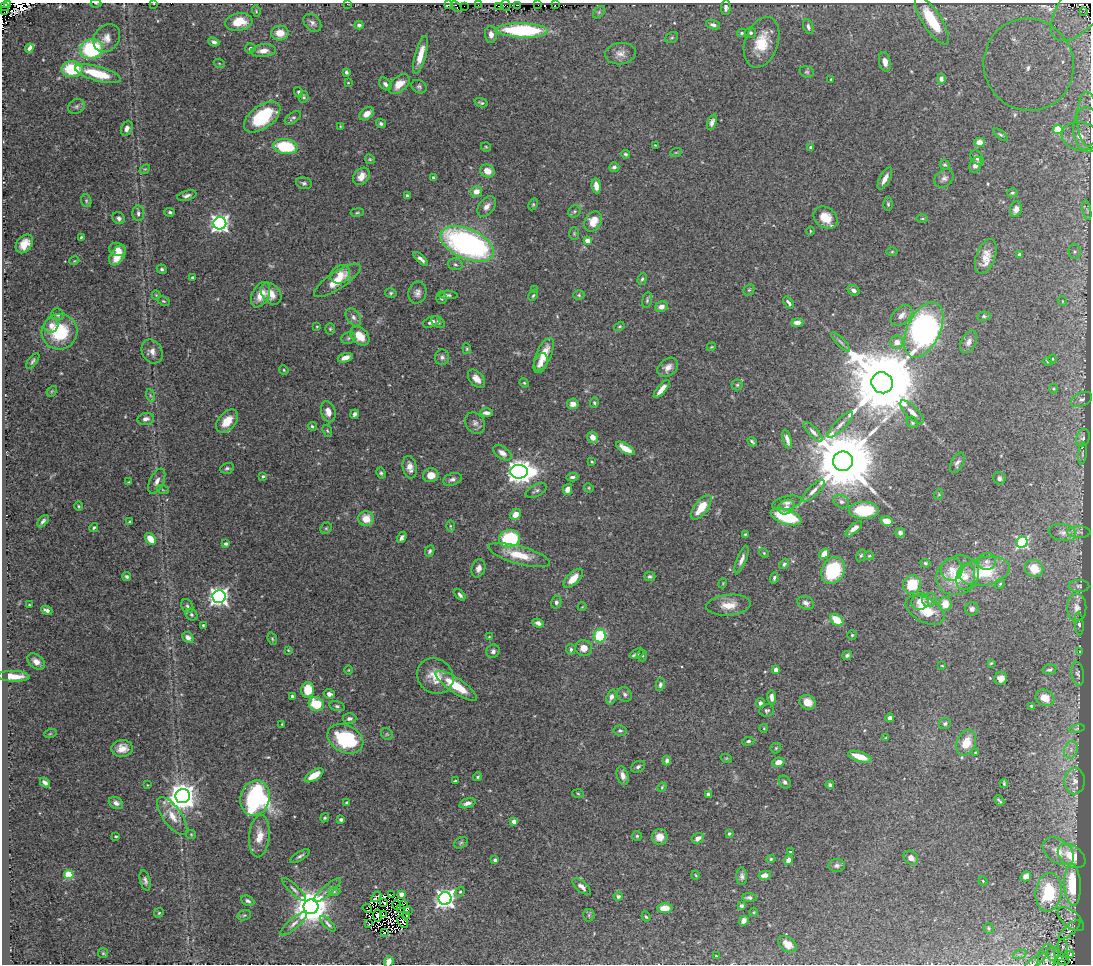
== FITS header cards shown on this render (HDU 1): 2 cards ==
NAXIS1  =                 1089
NAXIS2  =                  962

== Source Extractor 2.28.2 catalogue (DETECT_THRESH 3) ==
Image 1089 x 962 px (HDU 1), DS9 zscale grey, 1 PNG px = 1 image px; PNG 1093 x 966 px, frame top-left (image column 1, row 962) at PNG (2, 3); each listed source drawn as its Kron ellipse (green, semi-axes under 4 px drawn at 4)
Background 0.444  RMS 0.014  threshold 0.0412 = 3 sigma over >= 5 px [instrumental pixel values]
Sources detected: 471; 16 with non-positive FLUX_AUTO (blend fragments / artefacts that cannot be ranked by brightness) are neither listed nor drawn; the other 455 listed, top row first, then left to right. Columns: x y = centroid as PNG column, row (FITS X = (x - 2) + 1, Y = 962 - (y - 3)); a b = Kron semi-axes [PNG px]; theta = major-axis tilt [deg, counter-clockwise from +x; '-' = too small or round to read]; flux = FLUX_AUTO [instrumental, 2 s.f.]
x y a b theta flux
8 3 3 2 - 66
96 3 5 3 - 0.8
154 3 3 2 - 0.63
347 4 2 2 - 31
448 5 3 2 - 4.5
478 5 2 2 - 1.7
506 5 5 2 - 10
517 5 3 2 - 30
538 5 2 2 - 1.1
555 5 3 2 - 2.6
1082 5 43 21 52 58
5 6 3 2 - 24
456 6 6 4 -42 110
464 6 2 2 - 9.6
498 6 3 2 - 2.1
726 7 8 4 88 3.5
4 11 3 2 - 80
256 11 5 3 - 0.97
599 12 7 4 45 2
1083 12 4 3 - 36
932 20 28 9 -57 43
239 22 14 8 9 19
312 23 10 7 -46 3.8
359 25 4 4 - 2.9
713 25 7 4 -18 3.3
808 27 8 5 -70 2.9
522 30 26 7 -2 100
280 33 9 7 5 13
741 33 4 3 - 1.4
751 33 5 5 - 2.1
491 35 8 6 -86 5.1
107 38 15 12 51 9
672 38 7 5 32 1.4
214 42 5 4 - 2.4
762 42 26 16 70 28
29 48 4 2 - 1.4
250 48 5 5 - 2.3
92 49 11 10 - 80
263 51 12 6 6 7.3
620 54 15 11 6 7.5
421 55 19 5 75 13
885 62 10 6 -78 5.2
219 63 5 3 - 0.91
1029 65 46 45 - 170
72 69 11 8 -3 21
346 72 4 3 - 2
807 72 7 5 -14 1.7
98 74 23 7 -15 35
831 79 3 2 - 0.9
941 79 5 4 - 2.8
348 83 3 2 - 0.65
385 84 7 5 -47 2.8
399 84 12 7 39 10
419 87 8 6 -27 2.3
299 92 5 4 - 1.7
304 97 6 4 85 1.7
481 103 7 3 -17 1.5
76 106 9 7 27 3
367 114 8 5 37 6.4
262 117 21 11 36 61
293 118 9 5 35 2.3
1088 119 27 10 -88 10
712 122 8 4 72 3.6
381 123 5 4 - 2
341 126 3 3 - 0.79
127 128 7 5 66 4.6
1058 130 5 4 - 36
1088 130 23 14 -85 17
1001 135 8 3 -39 1.6
1081 136 19 14 -10 22
979 142 5 5 - 7.6
655 145 4 3 - 0.68
285 146 12 7 -8 48
486 147 5 4 - 1.2
811 148 4 3 - 5.2
676 152 6 3 19 0.89
625 154 4 3 - 1.5
977 158 8 5 -55 3.9
370 159 5 4 - 1.2
945 165 5 4 - 1.7
975 165 8 5 67 5.6
614 167 5 4 - 3
145 169 6 4 41 1.3
487 171 7 6 - 10
361 176 9 7 50 8.1
433 177 3 3 - 1
944 178 10 8 37 4
885 179 12 5 62 6.6
304 183 8 5 -12 2.3
596 186 7 4 -84 7.2
476 192 6 5 - 7.5
1012 193 5 4 - 1.4
407 195 3 3 - 1.5
187 196 10 5 15 3.1
86 201 7 5 -71 1.5
533 204 6 4 63 1.2
888 204 6 4 -89 1.5
487 207 12 7 53 5.6
1016 209 8 6 73 4.6
1087 210 10 3 -80 1.6
574 211 7 5 45 1.9
170 212 5 4 - 1.9
357 212 6 3 9 1.2
138 213 8 6 87 3.2
119 218 6 5 - 2.7
825 218 13 10 -36 17
922 219 6 4 1 1.2
593 221 11 8 58 15
220 223 6 6 - 450
810 231 5 3 - 0.87
574 233 6 5 - 1.4
81 237 4 2 - 1.2
587 241 4 4 - 14
24 244 10 7 52 11
467 244 28 15 -24 260
117 249 8 6 -12 5.4
892 252 6 4 2 1
1075 252 7 6 - 2.5
1019 254 3 3 - 2.8
117 255 11 6 58 14
986 256 18 9 69 12
421 259 9 4 -42 3.7
74 261 5 3 - 0.81
455 264 7 5 -16 2.4
162 269 5 4 - 1.8
340 274 10 8 33 9.8
192 277 3 3 - 1.2
642 279 6 4 73 1.7
337 280 27 8 33 23
535 290 4 4 - 0.94
749 290 6 5 - 1.3
854 290 6 5 - 3.3
391 293 6 4 -12 1.5
417 293 11 9 74 4.6
271 294 12 9 -50 10
156 295 4 4 - 1
261 295 13 8 62 13
447 295 10 4 -3 2.4
579 295 5 4 - 1.3
533 296 5 3 - 1.2
441 298 5 5 - 1.6
647 300 8 4 77 1.9
163 301 6 4 -26 1.3
1062 301 5 3 - 0.77
789 302 7 3 -53 2.3
661 307 6 5 - 5.5
58 314 6 6 - 2.9
902 315 12 8 42 6.6
984 316 6 4 7 1.7
353 317 10 6 -57 4
432 322 9 5 21 4.4
438 322 7 5 -36 2.7
797 323 6 4 3 5.9
51 325 8 6 58 7.2
317 326 4 3 - 0.66
619 326 6 4 33 1.1
330 329 6 5 - 1.4
924 330 29 16 64 310
59 332 18 17 - 51
360 336 11 7 -44 17
348 338 7 5 23 2.2
841 342 12 4 -45 2.4
897 342 7 6 - 7.1
969 342 12 7 62 5.2
711 347 5 3 - 0.89
467 349 5 3 - 1.1
152 351 12 10 -60 6.8
544 354 17 7 66 18
442 357 8 7 - 3.3
345 358 8 4 18 6.6
1052 359 4 3 - 0.78
33 361 9 4 53 2.1
1047 361 4 2 - 0.79
541 363 10 6 69 5.4
668 367 11 8 40 7.2
284 370 5 4 - 1.1
476 379 11 6 -49 7
524 383 5 4 - 1.1
882 383 11 10 - 16000
737 385 5 5 - 1.5
662 389 11 4 50 8.7
1053 389 5 4 - 1.3
52 391 6 4 46 1.4
150 395 6 4 -71 1.4
1081 399 11 6 23 3.6
594 403 5 4 - 1.4
573 404 6 5 - 6
328 412 11 7 -75 8
912 412 15 6 -44 6.4
486 413 6 4 0 4
355 414 5 3 - 3.1
146 419 8 6 9 5
227 421 14 8 48 16
912 422 6 5 - 1.4
475 423 11 9 -54 4.1
840 425 17 5 45 4.8
312 426 4 4 - 1.6
327 431 6 4 -68 1.3
813 432 13 4 -46 3.9
593 437 6 5 - 8.6
1083 438 9 6 70 2.8
787 439 10 4 -75 4.7
752 442 5 3 - 1.5
625 448 10 4 -32 13
502 453 10 6 -34 6.1
1082 454 11 3 84 1.7
843 461 10 10 - 12000
592 462 3 3 - 0.95
957 463 11 6 63 3.5
410 467 11 7 -79 6.2
227 468 7 5 16 2.4
519 472 9 7 1 1000
381 473 5 4 - 1.7
431 475 8 7 - 11
263 476 3 3 - 1.5
572 477 6 4 5 2.6
999 478 6 6 - 2.4
452 479 9 6 17 3.5
157 481 13 7 64 5.4
129 482 3 3 - 0.86
589 488 5 4 - 1
567 489 5 4 - 7.1
163 490 6 3 -19 1.1
536 491 11 5 26 2.6
813 491 15 5 44 5
939 494 5 3 - 0.99
841 502 8 6 -30 3.4
787 503 15 6 12 4.8
78 506 4 3 - 0.88
701 507 14 6 53 23
786 507 8 6 36 4.2
864 510 15 8 0 48
516 514 6 5 - 10
786 517 16 7 -18 58
366 519 8 7 - 14
43 521 7 4 48 2.4
886 521 6 4 -18 11
129 522 3 3 - 0.99
450 526 6 4 -90 1.2
94 527 5 4 - 1.3
326 528 6 5 - 1.7
854 529 10 4 42 6.3
1079 532 11 5 -1 3.3
900 533 5 4 - 2.6
1062 533 14 8 -12 6.1
745 534 3 3 - 1.2
402 537 6 4 57 2.9
150 539 6 4 -51 15
509 539 10 8 7 68
1022 542 6 5 - 130
226 544 4 3 - 1.9
430 551 6 4 66 1.9
764 553 5 3 - 0.95
824 554 6 4 51 10
519 555 32 9 -15 24
861 555 6 4 61 1.3
869 556 4 3 - 1
741 560 14 5 68 5.1
987 562 9 8 - 4.7
925 563 5 4 - 1.6
784 564 5 4 - 2
478 568 9 6 73 4.3
1034 568 9 8 - 18
952 569 11 10 - 9.5
833 571 14 11 62 58
985 571 26 14 12 45
958 575 22 19 31 41
127 576 4 4 - 2.1
650 576 5 4 - 1.9
966 577 13 9 75 11
573 578 12 6 45 13
774 578 6 4 73 1.9
723 583 5 3 - 0.82
912 584 9 8 - 28
1000 584 6 4 44 1.3
1079 586 10 6 -2 2.5
460 595 7 4 -50 2.2
219 596 6 6 - 510
929 600 7 7 - 4.1
556 602 6 5 - 2.6
920 602 9 8 - 12
806 603 8 6 -22 3.8
945 604 7 6 - 12
29 605 3 2 - 0.75
729 605 22 10 5 14
187 606 7 5 -62 2.3
582 607 4 3 - 0.62
1077 608 13 10 -90 7.1
972 609 7 6 - 3.7
47 610 5 3 - 3.5
925 610 21 12 -29 25
191 615 6 5 - 2.1
837 620 7 5 -38 21
538 623 6 4 -22 3.5
1079 624 11 4 -85 2.3
203 625 3 3 - 1
852 635 4 4 - 1.2
600 636 6 6 - 42
188 637 6 5 - 4
489 637 3 3 - 0.67
272 639 6 4 -69 1.3
584 648 8 8 - 9.4
571 649 5 5 - 2.2
288 650 4 4 - 0.9
493 651 7 6 - 3.1
1079 652 4 2 - 0.62
637 654 7 4 27 2
642 655 6 5 - 1.4
847 655 5 4 - 2.3
36 661 10 6 -37 5.9
991 663 4 3 - 0.97
942 666 3 2 - 0.62
349 670 5 3 - 0.74
776 670 4 4 - 10
1049 670 7 5 11 2.2
1078 674 12 6 -82 2.7
14 676 16 5 -2 13
435 676 19 17 -39 18
1001 678 6 6 - 4.9
660 685 6 4 79 2.7
456 686 24 7 -34 29
308 690 8 6 88 20
329 694 5 4 - 3.8
625 694 8 7 - 2.7
292 696 3 3 - 2.7
611 697 8 4 71 4.2
772 697 7 4 -86 5.1
1045 698 10 7 -31 12
808 702 8 7 - 11
760 703 5 4 - 3
316 704 8 6 -29 36
337 706 8 5 -15 1.9
1032 706 4 3 - 3.8
767 710 7 6 - 2.1
349 718 7 5 2 3.1
890 718 4 4 - 2.7
945 723 6 5 - 1.9
282 724 3 2 - 0.68
764 728 4 3 - 0.72
1077 729 8 4 10 1.6
620 731 7 5 -9 1.9
50 734 6 4 19 0.98
387 734 6 5 - 1.4
886 738 4 2 - 0.75
345 739 19 13 -25 71
748 741 6 4 8 1.8
966 743 13 9 66 19
122 748 11 8 5 8.9
776 748 6 4 47 1.3
1071 750 9 6 71 4.5
975 752 4 3 - 0.98
860 757 12 5 -18 15
726 758 6 4 -17 0.91
667 761 4 4 - 3.2
778 762 6 4 11 8.7
638 767 7 5 28 2.2
314 775 10 5 32 15
623 776 9 5 -74 5.2
478 777 5 3 - 1.4
455 781 4 3 - 1.4
1075 781 13 10 87 7.3
45 782 5 3 - 3.3
785 782 7 5 -55 2.6
1004 783 4 3 - 1.2
147 785 3 2 - 0.56
830 785 4 4 - 2.6
662 787 5 4 - 1
578 793 6 4 -4 1.1
708 794 4 3 - 2.3
183 796 7 7 - 1300
255 798 18 14 75 200
999 801 6 2 -51 1.3
116 803 7 5 -27 3.5
347 803 4 3 - 1.1
467 803 8 4 16 4
172 816 22 9 -54 14
325 818 5 4 - 1.3
341 820 4 3 - 2.7
514 821 4 4 - 8.6
729 833 3 3 - 1.3
191 834 5 4 - 1
116 836 3 3 - 1.1
259 836 21 10 85 14
637 836 5 5 - 1.3
660 837 8 8 - 9.2
698 838 6 5 - 6.1
461 843 7 5 30 1.5
1058 851 17 11 -36 14
790 852 3 3 - 1.3
300 856 11 4 30 2.5
1072 856 15 10 -36 21
911 858 8 6 -39 4.9
771 859 4 4 - 1.2
495 860 4 4 - 3.5
788 860 5 4 - 4.8
837 866 8 6 4 3
69 875 4 4 - 47
696 875 4 3 - 0.8
765 875 6 4 12 5.8
742 876 9 5 -88 2.8
1026 876 5 5 - 7.3
145 880 10 5 -75 2.9
983 881 4 3 - 0.78
1073 885 21 8 -87 48
582 887 11 5 -40 4.6
294 890 16 4 -43 3.3
327 890 17 5 40 4.3
334 891 6 4 0 1.5
460 892 5 4 - 1.1
1049 892 19 13 84 56
401 894 4 3 - 12
391 895 4 2 - 0.56
618 896 4 4 - 2.7
376 897 6 2 45 3.2
749 897 7 4 -3 2.7
445 899 6 6 - 550
248 901 7 5 -26 2.4
384 902 3 2 - 0.51
403 904 4 2 - 0.83
396 905 5 2 - 0.7
742 906 4 3 - 2.2
311 907 7 7 - 2300
400 908 3 2 - 1.2
665 908 7 5 2 13
367 909 5 2 - 0.7
408 911 3 2 - 0.72
754 912 4 3 - 0.84
159 913 5 4 - 1.3
244 915 7 5 20 1.6
383 915 4 3 - 2.1
589 915 6 5 - 1.7
377 916 6 3 -84 2.5
407 916 3 2 - 0.21
646 917 5 4 - 1.4
1071 919 16 8 -41 5.5
744 921 5 4 - 4.3
403 922 7 2 -54 1.1
368 923 4 2 - 1.5
294 924 17 5 41 5
328 924 10 3 -48 2.5
989 928 5 5 - 1.3
1070 930 14 5 41 3.3
384 933 3 2 - 0.35
787 944 10 7 -36 8.5
1063 947 8 5 -83 1.5
103 953 5 5 - 1.3
1020 954 7 4 18 2.1
1053 954 7 6 - 4.5
1070 955 3 3 - 0.84
716 956 3 2 - 0.91
1046 960 15 8 83 6.2
1062 961 7 3 -8 0.62
389 962 5 4 - 5.5
1034 962 15 4 37 2.8
1061 964 3 2 - 0.76
At the frame edge (FLAGS 8, measured only in part): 10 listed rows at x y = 8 3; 96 3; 154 3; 347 4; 1082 5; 92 49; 1046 960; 389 962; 1034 962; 1061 964
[16 non-positive-flux detections neither listed nor drawn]